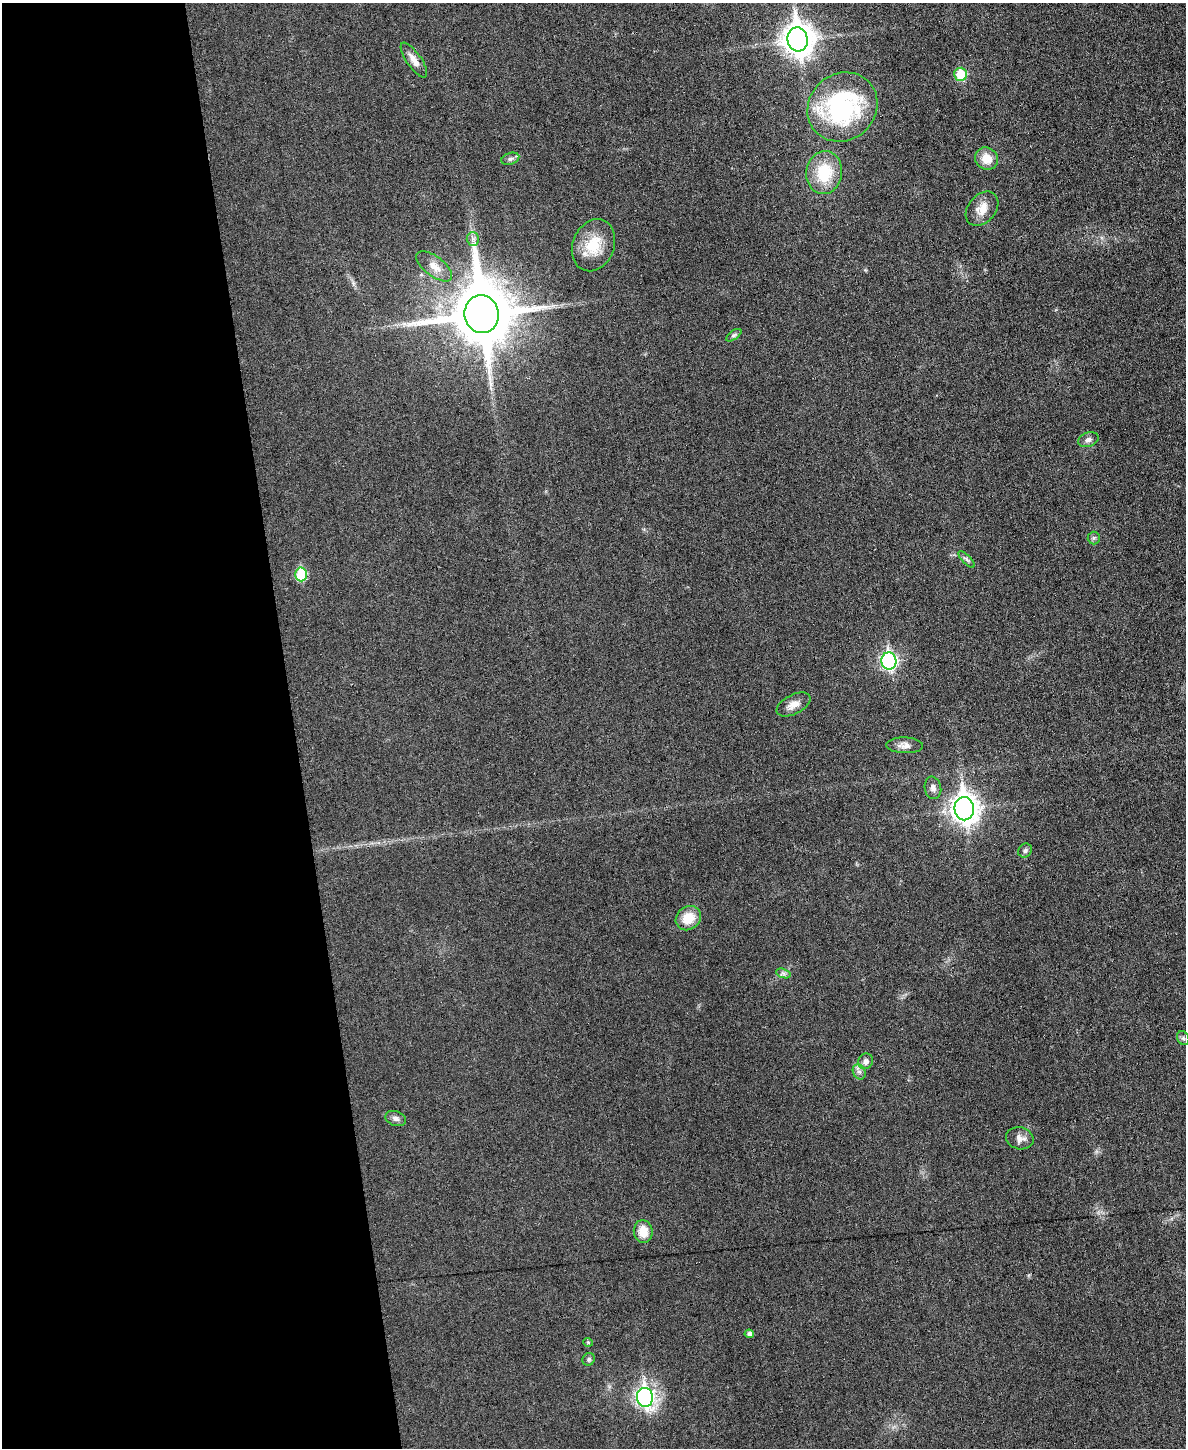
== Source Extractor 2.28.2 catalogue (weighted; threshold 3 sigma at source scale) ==
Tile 5 of 4 x 3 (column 1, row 2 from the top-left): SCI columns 1-1184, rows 1578-3023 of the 4736 x 4713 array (HDU 1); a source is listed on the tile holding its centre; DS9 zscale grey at full resolution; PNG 1188 x 1450 px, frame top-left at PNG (2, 3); each listed source drawn as its Kron ellipse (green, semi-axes under 4 px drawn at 4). Shown black and unused: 25% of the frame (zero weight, under 3 of 6 exposures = <1% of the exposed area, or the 3 px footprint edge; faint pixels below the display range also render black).
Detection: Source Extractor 2.28.2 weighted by HDU 2 'WHT'; one run over the whole footprint, this tile lists its part. Background 0.0307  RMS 0.004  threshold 0.0163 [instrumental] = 3 sigma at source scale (4.09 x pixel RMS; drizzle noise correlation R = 1.36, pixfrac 0.8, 0.05/0.05 arcsec/px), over >= 5 px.
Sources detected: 36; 1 inside a brighter listed object's ellipse — not listed separately; the other 35 listed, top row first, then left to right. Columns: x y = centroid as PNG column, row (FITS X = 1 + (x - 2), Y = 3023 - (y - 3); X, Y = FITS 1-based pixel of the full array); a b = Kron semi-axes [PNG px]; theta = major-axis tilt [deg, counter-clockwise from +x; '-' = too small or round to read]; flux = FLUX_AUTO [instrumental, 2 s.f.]
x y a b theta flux
798 39 12 10 -82 530
414 60 20 7 -55 3.2
961 74 6 6 - 12
842 107 36 33 42 51
510 159 9 5 19 1
986 159 12 11 - 5.2
824 173 21 18 81 15
982 209 19 13 50 5
473 239 6 6 - 1.1
593 245 27 20 68 11
434 266 21 10 -37 4.1
482 314 19 17 -84 3000
734 335 9 4 35 0.82
1088 440 10 7 18 1.5
1094 538 6 6 - 0.78
967 559 10 4 -45 0.96
301 574 7 6 - 21
889 661 9 7 -85 79
793 704 18 9 27 3.4
905 745 18 8 -1 2.5
933 788 11 8 -80 1.8
964 809 11 9 -82 410
1025 851 7 6 - 0.95
688 918 13 11 40 7.4
783 973 7 4 -19 0.92
1183 1038 7 6 - 0.9
865 1061 8 7 - 2.1
859 1072 8 6 -67 1.4
396 1118 11 7 -19 1.5
1020 1138 14 11 -13 2.6
643 1231 11 9 -84 5.4
749 1334 4 4 - 1.6
588 1342 5 4 - 0.45
589 1359 6 6 - 0.78
645 1397 9 8 - 100